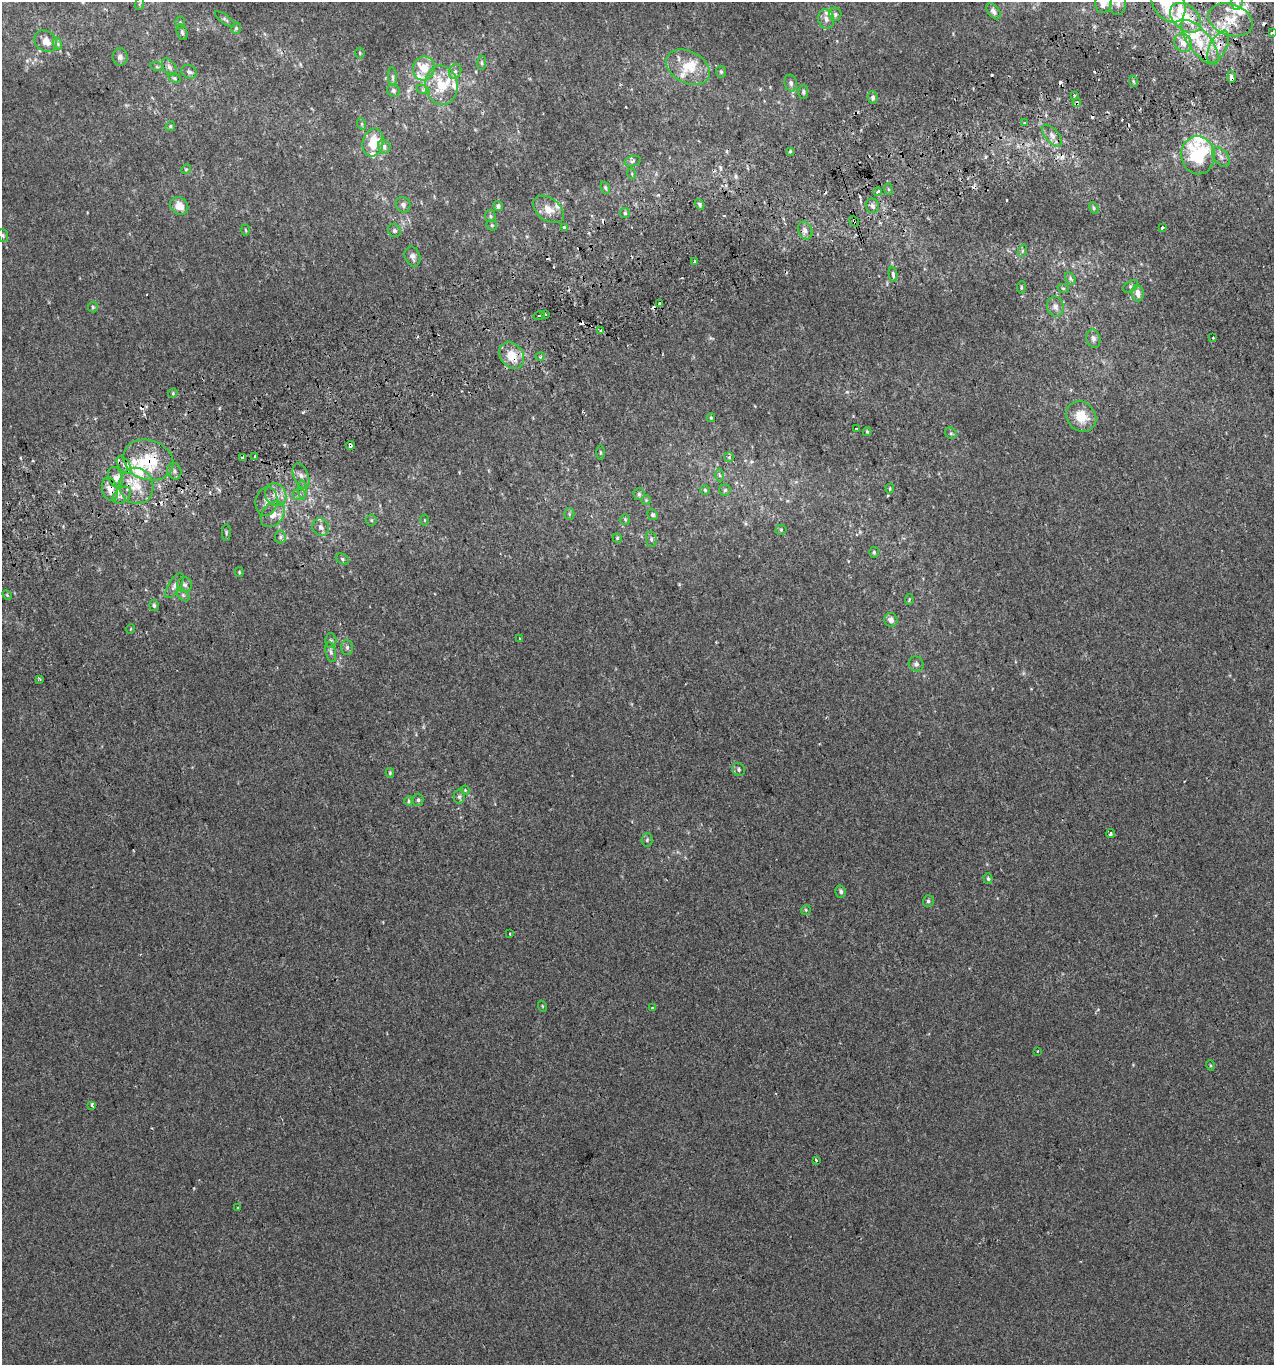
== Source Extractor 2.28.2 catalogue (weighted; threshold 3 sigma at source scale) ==
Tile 10 of 4 x 4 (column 2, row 3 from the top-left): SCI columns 1359-2630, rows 1407-2769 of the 5313 x 5536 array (HDU 1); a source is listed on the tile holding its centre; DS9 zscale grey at full resolution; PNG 1276 x 1367 px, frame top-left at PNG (2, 2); each listed source drawn as its Kron ellipse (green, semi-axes under 4 px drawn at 4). Shown black and unused: <1% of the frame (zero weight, under 2 of 3 exposures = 2% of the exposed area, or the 3 px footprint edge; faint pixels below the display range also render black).
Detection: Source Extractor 2.28.2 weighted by HDU 2 'WHT'; one run over the whole footprint, this tile lists its part. Background 3.90e-04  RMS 0.0036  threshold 0.0164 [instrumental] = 3 sigma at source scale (4.5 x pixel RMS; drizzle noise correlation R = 1.50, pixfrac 1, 0.0396/0.0396 arcsec/px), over >= 5 px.
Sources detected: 221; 26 cosmic-ray / hot-pixel residue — neither listed nor drawn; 24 inside a brighter listed object's ellipse — not listed separately; the other 171 listed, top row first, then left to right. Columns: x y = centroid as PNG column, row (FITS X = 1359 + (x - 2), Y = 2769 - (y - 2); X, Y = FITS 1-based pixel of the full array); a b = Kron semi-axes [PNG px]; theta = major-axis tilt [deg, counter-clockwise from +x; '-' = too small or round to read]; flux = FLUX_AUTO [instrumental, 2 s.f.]
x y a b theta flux
1103 2 11 8 85 4.6
1168 3 21 15 -56 8
1237 3 7 5 -89 0.97
139 4 6 4 70 0.5
1118 4 11 8 81 1.6
993 11 9 5 -53 1.3
835 14 7 6 - 0.84
1186 18 18 12 -42 10
225 19 12 4 -36 0.9
826 19 10 7 -74 2.1
1230 20 23 15 -18 8.7
180 22 6 4 -86 0.52
236 28 6 4 73 0.56
182 32 8 5 -76 0.83
1273 32 3 3 - 1
46 41 12 10 -39 3.6
1200 42 27 11 -52 9.9
1183 43 9 8 - 3
58 44 6 4 -71 0.61
1218 47 17 8 62 4.2
360 53 5 5 - 0.46
120 57 9 7 -85 1.5
481 63 7 4 86 0.65
157 67 6 4 -19 0.49
169 67 9 6 -53 1.2
688 67 23 16 -27 8.4
424 68 12 11 - 5.2
455 71 8 6 69 1.1
189 72 8 6 -25 1.2
721 72 6 5 - 0.57
392 77 9 4 -85 0.84
1231 77 6 3 -89 7.4
174 78 7 4 -27 0.55
1133 81 5 3 - 0.42
791 83 8 6 -73 1.1
442 85 20 16 -83 11
423 90 7 4 -18 0.63
393 91 6 6 - 1
803 92 7 5 -90 0.7
1074 96 3 3 - 1.3
873 97 6 5 - 1
1077 102 4 3 - 3.9
1025 123 3 3 - 0.39
362 124 6 3 -71 0.43
170 126 5 4 - 0.5
1052 136 13 6 -50 2.1
373 143 14 10 77 8.3
384 147 7 6 - 1.3
790 152 3 3 - 2.1
1198 155 19 16 -82 29
1221 157 11 7 -51 1.7
632 161 8 5 18 0.75
186 169 5 4 - 0.45
632 174 5 3 - 0.35
605 188 6 4 -69 0.54
888 189 6 3 -71 0.44
877 192 4 3 - 1.1
700 204 5 4 - 0.68
403 205 8 7 - 1.1
179 206 9 8 - 3.4
498 206 5 5 - 1.3
872 206 7 6 - 1.2
1094 208 6 4 -64 0.58
548 209 17 11 -36 4.3
625 213 5 5 - 0.63
490 216 6 5 - 0.64
854 221 6 3 -54 0.49
492 225 6 5 - 0.55
564 227 3 3 - 2.9
1162 228 3 3 - 1.9
245 230 5 3 - 0.4
394 230 7 6 - 0.74
805 230 9 6 -68 1.6
3 235 7 5 -70 0.63
1022 251 6 4 72 0.51
413 256 10 7 -70 1.5
695 261 4 3 - 0.9
893 274 8 4 -81 0.87
1070 278 7 4 -60 0.66
1131 286 8 5 34 0.71
1021 287 6 3 83 0.39
1063 288 6 3 -19 0.44
1138 293 8 6 -81 2.4
659 303 3 3 - 1.1
93 307 5 5 - 0.45
1055 307 10 8 -77 1.9
545 314 4 3 - 3.3
539 316 5 3 - 2.2
601 331 3 3 - 3.1
1213 337 3 3 - 1.4
1093 339 9 7 -78 1.4
512 356 14 11 -52 6.8
540 357 5 3 - 0.39
173 393 5 4 - 0.42
1081 416 16 14 -44 7.2
711 418 4 4 - 0.38
857 429 3 2 - 0.25
867 431 4 4 - 0.4
951 433 6 5 - 0.6
350 445 4 3 - 5.7
601 452 7 3 -89 0.45
255 456 3 3 - 2.1
729 457 5 5 - 0.5
242 458 3 3 - 0.98
148 460 25 20 -18 15
124 465 10 5 -53 1.9
174 471 8 7 - 1.1
719 475 6 4 -87 0.65
301 476 13 7 -68 2.3
115 477 10 7 -72 1.8
136 486 18 17 - 8.3
110 489 12 7 -74 3.2
303 489 9 4 -89 0.98
890 489 5 4 - 0.43
705 490 5 4 - 0.47
725 490 6 5 - 0.62
299 494 6 6 - 0.93
639 494 6 6 - 0.7
122 495 10 7 38 1.7
276 495 12 10 -59 3.3
646 500 5 5 - 0.48
267 501 14 11 82 2.7
273 514 14 10 52 3.7
569 514 5 5 - 0.58
653 515 5 5 - 0.55
625 519 5 4 - 0.5
371 520 5 5 - 0.54
425 520 5 3 - 0.34
321 527 9 8 - 1.8
781 530 5 5 - 0.47
226 533 8 4 89 0.44
280 537 6 5 - 0.82
617 538 5 4 - 0.43
651 539 8 5 -81 0.87
874 552 5 4 - 0.49
342 559 7 5 -29 0.75
239 572 5 4 - 0.43
185 585 7 7 - 1.3
174 586 14 6 58 1.4
7 595 6 3 -45 0.38
183 595 7 4 -45 0.75
909 600 5 4 - 0.37
154 606 5 4 - 0.68
891 620 7 6 - 1.7
131 629 5 3 - 0.29
519 638 3 2 - 0.3
331 640 7 5 -89 0.74
347 647 8 6 -88 0.94
331 652 10 5 -78 0.96
916 664 8 7 - 1.2
40 679 3 3 - 0.42
738 769 7 6 - 0.93
390 773 5 4 - 0.45
465 790 5 3 - 0.35
459 797 7 5 -88 0.77
418 800 6 5 - 0.73
409 801 5 4 - 0.47
1110 833 4 3 - 0.72
647 840 6 5 - 0.76
988 879 5 4 - 0.65
841 892 6 5 - 0.97
928 901 6 5 - 0.82
806 910 5 4 - 0.49
510 934 3 2 - 0.31
542 1006 6 3 -71 0.33
652 1008 3 3 - 0.85
1038 1051 3 2 - 0.24
1210 1065 5 3 - 0.41
92 1105 4 3 - 1.9
816 1160 3 3 - 1.5
238 1207 3 2 - 0.34
Overlapping masked pixels (flux is a lower limit): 12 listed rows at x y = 1186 18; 1230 20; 1218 47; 1231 77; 1077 102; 854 221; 539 316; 512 356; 350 445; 148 460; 110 489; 122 495
Isophote crosses this tile's border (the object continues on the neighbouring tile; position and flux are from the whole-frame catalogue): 5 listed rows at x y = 1103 2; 1168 3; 1237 3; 1118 4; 1273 32